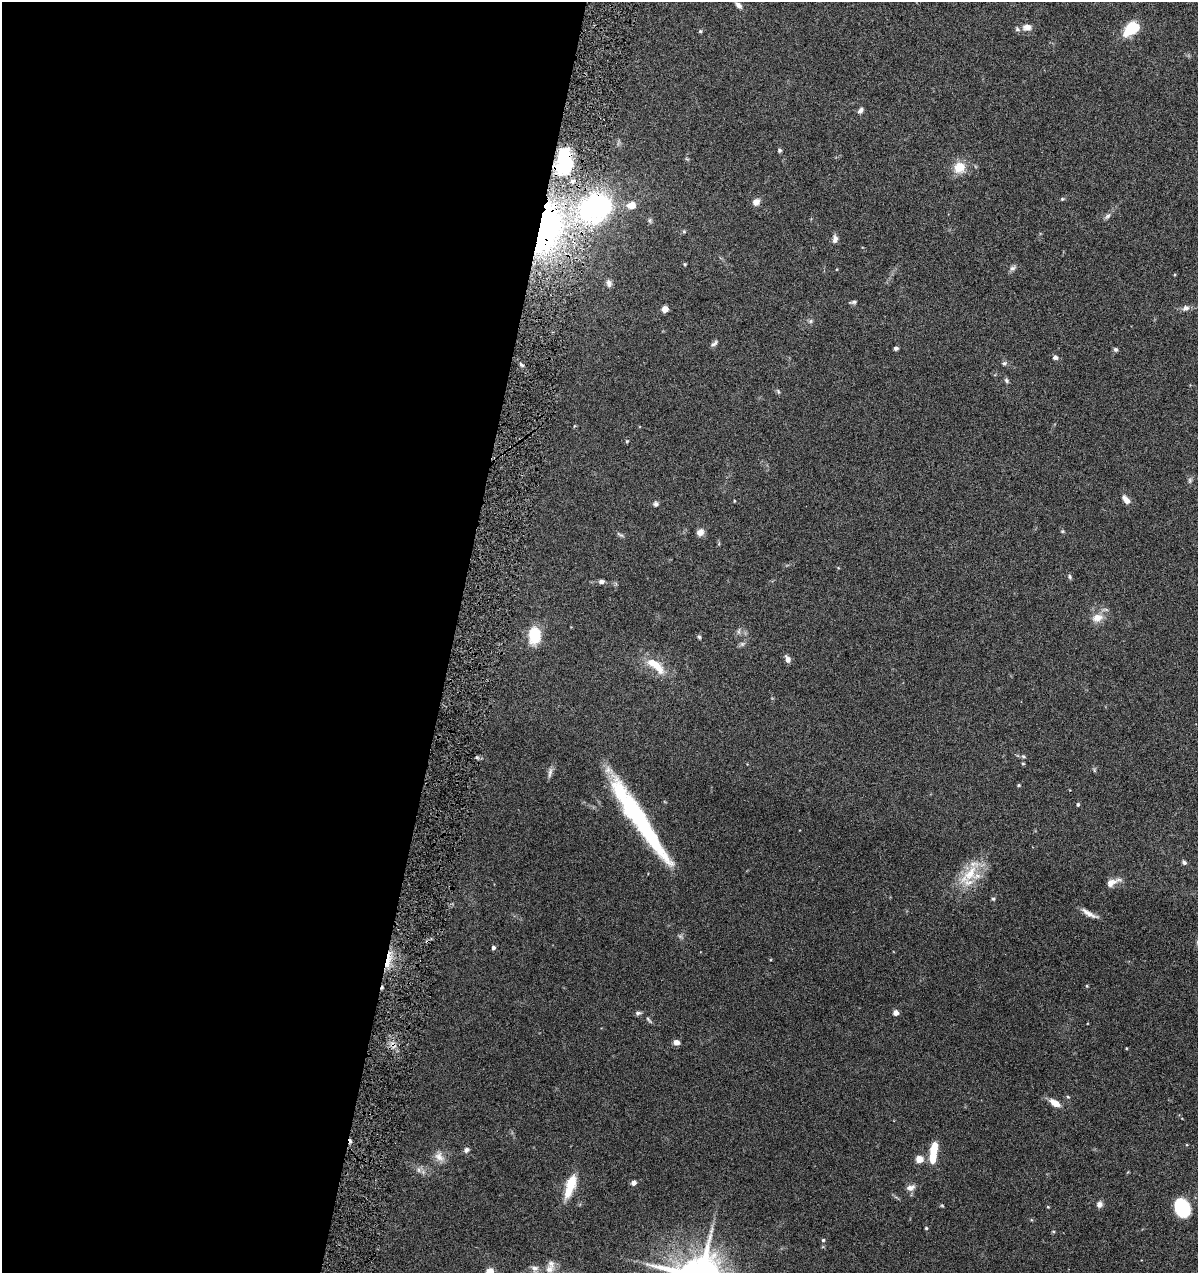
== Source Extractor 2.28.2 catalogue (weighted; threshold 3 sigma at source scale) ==
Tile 5 of 4 x 4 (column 1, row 2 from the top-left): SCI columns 123-1318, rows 2544-3814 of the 5147 x 5088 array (HDU 1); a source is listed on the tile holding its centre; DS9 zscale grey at full resolution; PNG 1200 x 1275 px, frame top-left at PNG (2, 2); no overlay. Shown black and unused: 38% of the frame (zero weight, under 4 of 8 exposures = <1% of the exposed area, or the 3 px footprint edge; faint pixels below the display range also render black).
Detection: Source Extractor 2.28.2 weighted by HDU 2 'WHT'; one run over the whole footprint, this tile lists its part. Background 0.0995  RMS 0.0049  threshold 0.0201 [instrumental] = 3 sigma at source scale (4.09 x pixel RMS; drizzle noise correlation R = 1.36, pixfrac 0.8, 0.05/0.05 arcsec/px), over >= 5 px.
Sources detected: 91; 1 cosmic-ray / hot-pixel residue — not listed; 4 inside a brighter listed object's ellipse — not listed separately; the other 86 listed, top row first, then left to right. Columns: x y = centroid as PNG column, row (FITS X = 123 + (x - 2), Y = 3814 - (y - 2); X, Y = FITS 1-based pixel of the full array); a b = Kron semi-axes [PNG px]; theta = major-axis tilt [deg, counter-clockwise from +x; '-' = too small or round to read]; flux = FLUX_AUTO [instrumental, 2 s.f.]
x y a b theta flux
739 5 9 5 -46 1.7
1027 27 13 9 -2 3.4
1132 29 14 8 32 22
700 31 5 4 - 0.64
861 110 8 5 50 1.4
779 150 5 5 - 0.75
564 162 24 14 87 36
959 167 15 14 - 7.1
1062 199 5 4 - 0.53
756 202 7 6 - 3.1
596 207 44 32 28 85
1108 216 11 5 43 1.3
650 220 8 4 -82 0.8
546 229 48 23 76 120
684 232 6 4 0 0.61
835 239 10 6 81 1.9
685 264 5 4 - 0.42
1012 268 8 7 - 1.3
837 269 4 2 - 0.32
609 283 9 7 -80 1.9
853 302 9 4 11 0.86
1186 308 9 7 21 1.9
665 309 5 4 - 6.2
810 321 6 5 - 0.83
714 344 11 5 40 1.2
896 348 4 4 - 1.3
1115 349 6 5 - 0.83
1055 357 6 5 - 1.3
1004 363 6 5 - 0.89
521 364 6 4 -44 0.81
1006 380 7 6 - 0.89
778 391 6 4 -48 0.61
627 441 5 5 - 0.5
1190 480 9 4 -82 0.86
1126 500 9 5 -48 3.4
734 501 4 2 - 0.34
656 504 6 5 - 1.2
1062 531 5 4 - 0.51
700 532 9 8 - 2.5
620 535 12 4 -29 0.85
1070 577 7 4 -83 0.72
601 581 6 5 - 1.5
1097 618 10 8 18 4.7
534 635 16 11 -88 15
699 637 6 4 -66 0.66
742 644 6 6 - 0.97
788 659 8 6 -71 2
656 665 32 11 -40 9.8
1023 756 7 5 -18 0.8
1023 764 6 3 -1 0.41
550 772 16 5 80 1.7
1018 785 4 3 - 0.49
1078 804 4 4 - 0.71
642 822 99 15 -57 64
1184 862 6 5 - 0.93
969 874 37 14 47 14
1112 882 20 7 23 3.6
993 899 4 4 - 0.69
1089 914 24 6 -28 3
493 948 4 4 - 1.2
388 960 26 5 80 5.6
1087 986 4 3 - 0.46
638 1013 7 5 9 1.1
896 1013 4 4 - 3.4
649 1020 12 3 -50 0.95
676 1042 6 5 - 2.6
1068 1097 5 3 - 0.46
1055 1103 12 6 -32 4.5
466 1150 7 6 - 1.4
933 1152 24 8 82 10
439 1157 14 11 -51 3.6
919 1159 5 5 - 10
419 1170 7 4 -89 1
571 1183 13 8 71 12
634 1183 4 4 - 2.4
910 1188 12 7 15 2.4
1099 1204 7 7 - 2
942 1206 6 4 -2 0.48
1048 1207 5 3 - 0.36
1182 1207 17 13 -65 24
926 1228 4 4 - 0.5
1053 1231 5 3 - 0.4
823 1240 4 4 - 0.63
535 1268 11 7 -5 2.3
549 1269 14 11 46 4.6
490 1272 8 8 - 5.6
Overlapping masked pixels (flux is a lower limit): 4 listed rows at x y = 564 162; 596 207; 546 229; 388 960
Isophote crosses this tile's border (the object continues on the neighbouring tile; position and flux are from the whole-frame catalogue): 1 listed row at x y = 490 1272